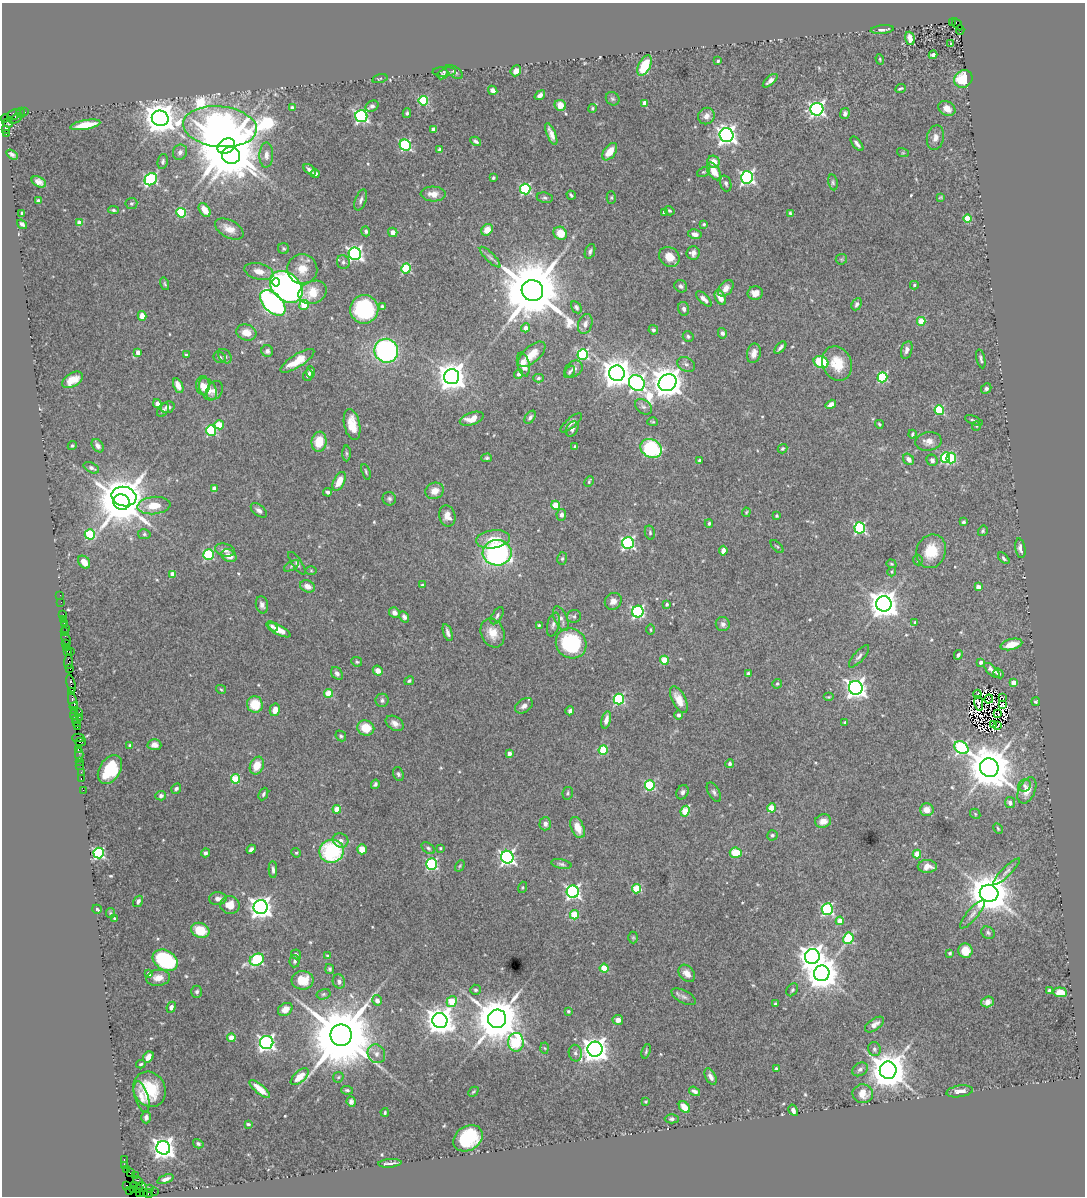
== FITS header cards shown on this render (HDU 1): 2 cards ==
NAXIS1  =                 1083
NAXIS2  =                 1194

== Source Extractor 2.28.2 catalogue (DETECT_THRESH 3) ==
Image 1083 x 1194 px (HDU 1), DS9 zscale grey, 1 PNG px = 1 image px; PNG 1087 x 1198 px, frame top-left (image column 1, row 1194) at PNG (2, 3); each listed source drawn as its Kron ellipse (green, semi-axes under 4 px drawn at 4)
Background 1.31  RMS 0.026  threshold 0.0793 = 3 sigma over >= 5 px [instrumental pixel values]
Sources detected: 560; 7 with non-positive FLUX_AUTO (blend fragments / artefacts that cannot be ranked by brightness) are neither listed nor drawn; of the other 553, the 500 brightest by FLUX_AUTO listed and drawn (53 fainter detections omitted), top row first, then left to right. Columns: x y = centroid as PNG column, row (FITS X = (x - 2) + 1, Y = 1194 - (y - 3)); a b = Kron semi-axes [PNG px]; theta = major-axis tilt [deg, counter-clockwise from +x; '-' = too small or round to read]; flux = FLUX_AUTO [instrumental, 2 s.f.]
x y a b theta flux
952 23 3 2 - 230
957 24 7 3 -57 280
882 30 11 4 6 7
960 30 5 2 - 260
910 38 7 4 -73 13
951 43 3 2 - 6.4
933 55 4 4 - 8
880 59 5 4 - 2.1
718 61 3 3 - 2.7
645 66 11 6 63 62
516 71 6 5 - 10
444 72 12 5 0 3.8
454 72 10 5 -34 4.3
442 74 5 4 - 2.7
380 79 7 3 14 1.9
963 79 9 8 - 62
770 81 9 4 41 8.6
900 89 5 2 - 2.6
493 90 5 4 - 8
540 95 6 4 38 5.6
613 99 7 6 - 3.5
423 101 5 4 - 120
645 103 4 4 - 21
560 105 6 5 - 19
372 106 7 5 30 5.9
292 108 4 4 - 8.2
592 108 4 3 - 2.3
817 109 6 6 - 480
947 109 9 7 -32 16
25 112 3 2 - 50
21 113 5 4 - 170
407 113 5 3 - 3
845 113 5 4 - 6.1
14 115 7 5 30 450
361 116 6 6 - 370
706 116 9 7 43 11
5 118 4 3 - 93
160 118 8 7 - 3500
16 119 7 2 29 120
8 123 5 4 - 190
85 125 15 5 10 40
220 127 37 20 -6 2800
434 129 4 4 - 5.4
6 130 3 2 - 28
6 134 3 2 - 410
551 134 11 4 -68 11
726 135 7 7 - 880
935 138 12 8 77 12
476 141 6 3 -31 4.4
857 144 9 3 -50 5.9
405 145 6 5 - 210
226 146 9 7 36 15000
440 150 4 4 - 5.1
180 152 8 7 - 7.9
610 152 10 5 53 28
903 153 6 4 -17 2.1
12 155 6 4 -34 5.8
231 155 9 8 - 7200
266 155 12 7 88 10
163 161 8 5 79 4.4
713 162 6 6 - 22
310 170 7 4 -38 7.1
714 171 10 6 -57 27
703 172 7 4 25 2.7
315 174 5 4 - 4.8
747 177 6 6 - 440
493 178 3 3 - 2.7
151 179 6 5 - 270
39 182 8 5 -28 9.5
833 182 8 4 -79 3.4
726 183 8 5 -73 4.1
525 189 5 5 - 180
433 194 12 7 -3 15
571 195 5 3 - 3.5
611 197 6 4 90 2.5
940 197 4 3 - 2
545 198 8 5 -10 4
361 200 11 5 70 6.2
38 201 4 3 - 3.9
131 204 6 5 - 3.3
114 210 5 4 - 3.2
205 210 8 5 -56 21
669 211 5 4 - 2.6
664 212 3 3 - 4.6
22 213 3 3 - 3
181 213 5 4 - 110
790 213 4 3 - 2.5
968 219 4 4 - 52
80 223 4 4 - 21
22 224 5 3 - 5.1
704 224 4 4 - 2.7
229 229 15 8 -28 21
487 230 6 5 - 20
366 231 5 4 - 3.8
393 232 5 4 - 11
560 233 7 6 - 26
695 234 7 4 -12 9.1
284 249 6 5 - 3
590 251 8 4 67 4.3
693 253 7 6 - 9.8
355 254 6 6 - 500
490 257 14 4 -45 6.2
669 257 11 9 -40 20
841 259 6 5 - 2.8
343 262 7 6 - 4.7
302 269 15 14 - 29
406 269 5 5 - 120
259 271 15 8 -14 16
276 282 4 4 - 38
165 284 6 4 -72 2.5
914 285 4 4 - 3.1
681 286 7 6 - 5.2
286 287 18 13 -42 880
726 288 9 6 49 14
532 290 11 10 - 20000
313 292 15 11 23 39
755 293 7 6 - 13
720 297 8 5 -66 21
704 299 10 4 -44 9.2
273 303 15 9 -45 530
857 304 6 4 62 4.6
304 305 5 4 - 49
382 306 4 3 - 2.9
576 307 6 4 -57 4.6
364 309 14 14 - 180
684 309 7 5 -77 6.6
142 316 5 4 - 18
921 321 4 4 - 44
585 324 10 7 72 9
526 328 4 4 - 12
653 330 5 4 - 4
246 332 10 8 -17 23
722 333 5 4 - 4.9
688 336 5 5 - 3.1
780 348 7 3 46 5.5
907 350 9 5 75 7.3
267 351 6 5 - 6
386 351 12 11 - 380
138 352 4 4 - 16
754 353 10 6 77 11
532 354 16 8 41 24
583 354 5 5 - 210
186 355 4 3 - 3
225 356 8 5 -51 5.6
220 357 6 5 - 4.9
981 359 10 4 -77 4.1
297 361 19 6 32 39
821 362 7 6 - 88
837 363 18 14 -67 43
523 364 12 6 -76 23
686 364 9 6 -27 6.6
574 369 10 7 38 6.9
311 372 6 4 -87 5.6
569 372 7 4 54 3.1
617 373 8 7 - 2700
519 374 5 4 - 7.3
308 375 5 4 - 5.3
452 377 7 7 - 2400
882 377 5 5 - 140
538 378 5 4 - 2.9
72 380 11 7 31 25
637 383 8 7 - 570
668 383 9 8 - 3500
203 385 9 7 -85 15
178 386 8 4 -66 15
208 389 12 8 -61 24
986 389 5 4 - 4.8
215 390 10 7 61 10
157 403 4 4 - 13
831 404 5 4 - 12
167 407 7 5 18 8.9
643 407 9 6 -37 5.3
163 410 7 5 58 4.3
939 410 5 5 - 140
530 417 7 4 53 4.7
472 419 12 6 18 19
974 420 9 3 -22 3.6
653 422 5 4 - 2.2
571 423 13 5 41 6.5
879 424 4 3 - 2.4
219 425 4 4 - 47
352 425 16 8 -78 30
976 426 5 4 - 2.1
572 429 8 5 64 5.9
211 430 5 5 - 150
912 434 4 3 - 2.8
928 441 13 9 7 13
319 442 10 7 82 43
72 446 5 4 - 2.5
98 446 7 5 -51 7.8
575 447 3 3 - 4
651 449 11 9 -29 200
782 449 5 4 - 2.8
346 453 8 4 -89 2.8
945 457 5 4 - 130
487 458 5 4 - 3
951 458 5 4 - 100
909 459 6 5 - 8.8
699 460 3 3 - 2.7
932 460 6 5 - 5.2
91 468 8 5 -28 6.3
366 472 8 3 -71 2.3
339 481 10 5 64 24
589 481 6 3 65 2.3
214 488 4 4 - 16
435 491 9 8 - 17
328 492 4 3 - 4.5
124 497 12 9 -13 2400
389 499 7 6 - 4.5
121 502 8 7 - 8800
154 505 16 8 5 34
556 505 4 4 - 49
259 510 9 5 -40 7.8
746 512 5 3 - 2.1
561 515 5 5 - 6.8
447 516 11 8 -77 15
777 516 4 3 - 2.7
963 522 3 3 - 3.4
709 523 4 3 - 3.3
860 528 5 5 - 210
983 531 5 4 - 3.1
650 533 7 5 -77 3.2
90 534 5 5 - 110
144 534 6 5 - 3.5
493 539 17 9 7 34
628 543 6 6 - 330
777 546 8 4 -46 2.4
1020 548 10 5 -80 9.4
225 550 10 6 -14 9.6
723 551 5 4 - 9.8
931 551 17 14 69 51
497 553 14 12 -1 400
208 555 5 5 - 160
229 556 8 6 -27 14
1004 558 7 4 -47 3.5
562 559 6 5 - 3.1
918 560 5 4 - 2.5
84 562 7 5 -51 18
297 563 13 5 -56 5.6
891 564 5 4 - 2.2
291 566 8 4 28 3.6
311 570 5 3 - 2
892 572 5 3 - 1.9
173 574 4 4 - 27
422 585 3 3 - 2.1
308 586 8 5 -21 12
978 587 4 4 - 14
60 595 2 2 - 9.8
613 601 9 8 - 11
61 602 2 2 - 20
667 604 4 3 - 3.9
884 604 7 7 - 2700
262 605 9 6 -77 7.4
638 612 6 5 - 300
394 613 5 5 - 9.5
63 614 2 2 - 44
497 616 9 5 58 4.4
574 616 7 6 - 4
404 617 6 4 -59 5.1
63 619 2 2 - 21
561 619 13 6 -67 11
915 622 4 3 - 2.8
64 624 3 3 - 110
553 624 12 6 76 6.9
723 624 7 7 - 7.1
539 625 4 3 - 3.1
272 626 6 4 -38 4.1
66 628 2 2 - 53
279 630 12 5 -28 20
651 630 5 3 - 1.9
65 632 2 2 - 22
448 633 9 4 -71 6.5
492 633 15 11 -68 26
66 639 7 3 -67 150
66 643 2 2 - 73
571 643 16 14 -39 150
1011 644 11 5 14 28
66 647 4 3 - 160
67 651 2 2 - 130
71 651 2 2 - 17
958 655 5 3 - 4.2
859 656 14 5 49 6.5
664 660 4 4 - 63
68 662 7 3 87 190
357 662 5 4 - 3
981 662 3 3 - 7.3
70 668 3 3 - 120
378 670 5 4 - 13
992 670 10 4 -43 7.7
337 673 7 5 -53 6.7
748 673 4 3 - 3.1
998 673 5 3 - 4.9
409 681 5 4 - 3.4
1013 683 4 4 - 25
71 684 9 3 -75 420
777 684 5 4 - 2.7
856 688 7 7 - 1100
221 689 5 4 - 2.1
72 692 2 2 - 16
329 693 4 4 - 50
977 694 4 3 - 5.4
828 697 5 4 - 2.3
1002 697 4 2 - 1.9
619 699 5 5 - 190
679 699 14 6 -62 21
989 699 5 2 - 2.6
382 700 6 6 - 5.3
73 701 9 3 -75 610
1036 702 4 4 - 2.9
255 704 8 8 - 45
979 704 7 4 -78 3.6
1002 705 2 2 - 3
524 706 9 6 35 9.3
74 707 4 3 - 280
275 710 6 5 - 16
75 711 3 2 - 130
570 711 4 3 - 5.2
79 712 2 2 - 46
998 714 3 2 - 4.2
74 715 5 2 - 63
678 715 4 4 - 4.6
79 717 2 2 - 39
75 719 2 2 - 46
606 720 9 4 78 12
845 722 3 3 - 2
76 723 4 2 - 110
395 723 10 6 -31 10
994 724 3 2 - 2.1
998 726 3 2 - 2.3
77 727 2 2 - 30
366 728 8 7 - 38
341 736 6 5 - 3.1
78 738 6 2 0 74
80 742 5 2 - 100
130 745 4 3 - 3.3
154 745 7 5 -3 8.6
961 748 7 6 - 280
78 749 3 2 - 85
603 750 5 4 - 82
509 753 4 3 - 12
79 755 6 2 -90 91
79 761 3 2 - 91
730 764 4 4 - 3.9
80 765 2 2 - 73
257 766 9 6 67 27
989 768 9 9 - 7600
110 769 16 10 58 77
81 772 2 2 - 43
398 774 7 5 -69 3.9
81 778 3 2 - 85
235 779 5 4 - 79
375 784 5 4 - 3.9
650 785 5 5 - 160
1025 785 6 6 - 4.7
176 789 5 4 - 4.1
83 790 2 2 - 28
1027 790 14 8 65 21
682 792 7 6 - 5.8
714 792 11 5 -60 5.3
568 793 6 5 - 3
263 794 6 4 65 3.6
161 796 5 5 - 4.8
1010 802 5 5 - 5.9
772 808 4 4 - 49
337 809 4 4 - 29
927 810 7 6 - 17
685 811 5 4 - 59
975 814 6 4 -48 2.1
823 821 8 6 14 16
545 824 7 6 - 7.7
578 827 11 6 -66 24
998 828 6 3 -62 2.2
772 835 5 5 - 4.2
341 840 8 7 - 7.9
428 848 7 5 -35 4.1
440 848 3 3 - 2
251 849 5 3 - 5.8
362 849 5 5 - 33
332 851 12 11 - 170
99 853 5 5 - 230
206 853 4 4 - 4
296 853 5 4 - 2.4
736 853 6 5 - 47
917 854 4 4 - 41
507 857 6 6 - 530
432 864 5 5 - 220
561 864 10 4 -12 4.6
460 866 6 4 60 2.4
927 866 9 6 0 17
273 870 8 3 -88 4.9
1006 872 18 4 45 7.5
522 887 6 4 71 2.2
637 889 4 4 - 85
573 892 6 6 - 470
989 893 9 8 - 6500
218 899 9 6 3 8.4
138 901 6 4 58 5.4
230 905 9 9 - 22
261 907 7 7 - 1300
97 909 5 3 - 2.5
827 909 6 5 - 230
110 913 5 4 - 2.2
973 914 18 5 49 10
574 915 5 4 - 65
115 918 4 3 - 2.5
840 921 4 4 - 26
200 930 9 7 -21 49
988 933 7 5 -33 4.2
633 937 6 5 - 2.8
848 938 6 5 - 150
965 951 7 7 - 32
950 953 3 3 - 3
296 954 5 4 - 4
327 955 4 3 - 2
812 956 7 7 - 1800
165 960 13 9 -30 190
257 960 7 5 29 190
295 961 6 5 - 4.2
604 968 4 4 - 73
330 969 5 4 - 3
687 973 9 7 -48 14
822 973 8 7 - 3600
149 974 4 4 - 8.4
158 978 12 8 6 16
302 980 11 9 1 36
339 981 7 6 - 6.3
475 990 5 5 - 3.6
792 990 7 5 53 3.3
1049 991 4 3 - 4.1
197 992 6 5 - 3.8
1060 992 7 5 -6 25
324 994 7 5 15 3.5
684 997 13 6 -27 7.3
377 1000 5 5 - 7.7
452 1001 6 5 - 57
988 1002 7 5 18 11
775 1004 3 3 - 2.6
171 1007 5 4 - 6.5
285 1009 8 6 32 18
568 1011 3 3 - 2.3
497 1019 9 9 - 9200
440 1020 8 7 - 2600
618 1020 5 5 - 12
874 1025 11 5 36 11
341 1035 11 10 - 24000
231 1038 4 4 - 35
267 1042 7 6 - 590
516 1042 9 8 - 160
545 1048 5 3 - 1.9
595 1049 7 7 - 1900
874 1049 7 6 - 4.6
646 1051 7 3 72 3
575 1053 8 6 -80 5.6
376 1054 10 8 -58 9
148 1057 6 5 - 11
141 1064 5 3 - 2.4
776 1069 4 3 - 5.9
860 1069 8 6 35 6.3
888 1070 8 8 - 5500
300 1077 11 5 42 25
338 1077 6 4 46 2.3
711 1077 9 5 -63 8.6
150 1089 18 15 -64 68
260 1089 13 4 -41 19
347 1090 6 4 -8 3
695 1091 6 4 -34 6.1
960 1091 13 5 9 15
473 1092 6 3 44 2
863 1094 10 9 - 28
142 1097 16 6 -73 14
351 1102 5 4 - 5.2
646 1102 3 3 - 1.9
684 1107 6 4 -48 26
793 1110 6 4 -60 7
385 1112 4 3 - 2.7
146 1117 6 5 - 5.7
672 1119 7 4 0 3.9
248 1124 4 3 - 2.3
468 1138 16 12 33 130
198 1144 5 4 - 3.8
163 1148 7 7 - 1300
124 1159 3 2 - 45
390 1163 11 2 5 5.8
124 1166 4 3 - 100
126 1170 3 2 - 79
130 1173 2 2 - 42
135 1176 2 2 - 28
165 1179 8 4 20 7.6
138 1181 6 3 -46 340
127 1186 4 3 - 62
134 1186 4 3 - 110
142 1187 5 2 - 220
139 1188 4 3 - 94
150 1189 3 2 - 27
134 1190 3 3 - 66
130 1191 3 3 - 38
140 1192 3 2 - 41
154 1192 2 2 - 55
144 1193 4 2 - 120
148 1194 4 3 - 140
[53 fainter detections neither listed nor drawn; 7 non-positive-flux detections neither listed nor drawn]